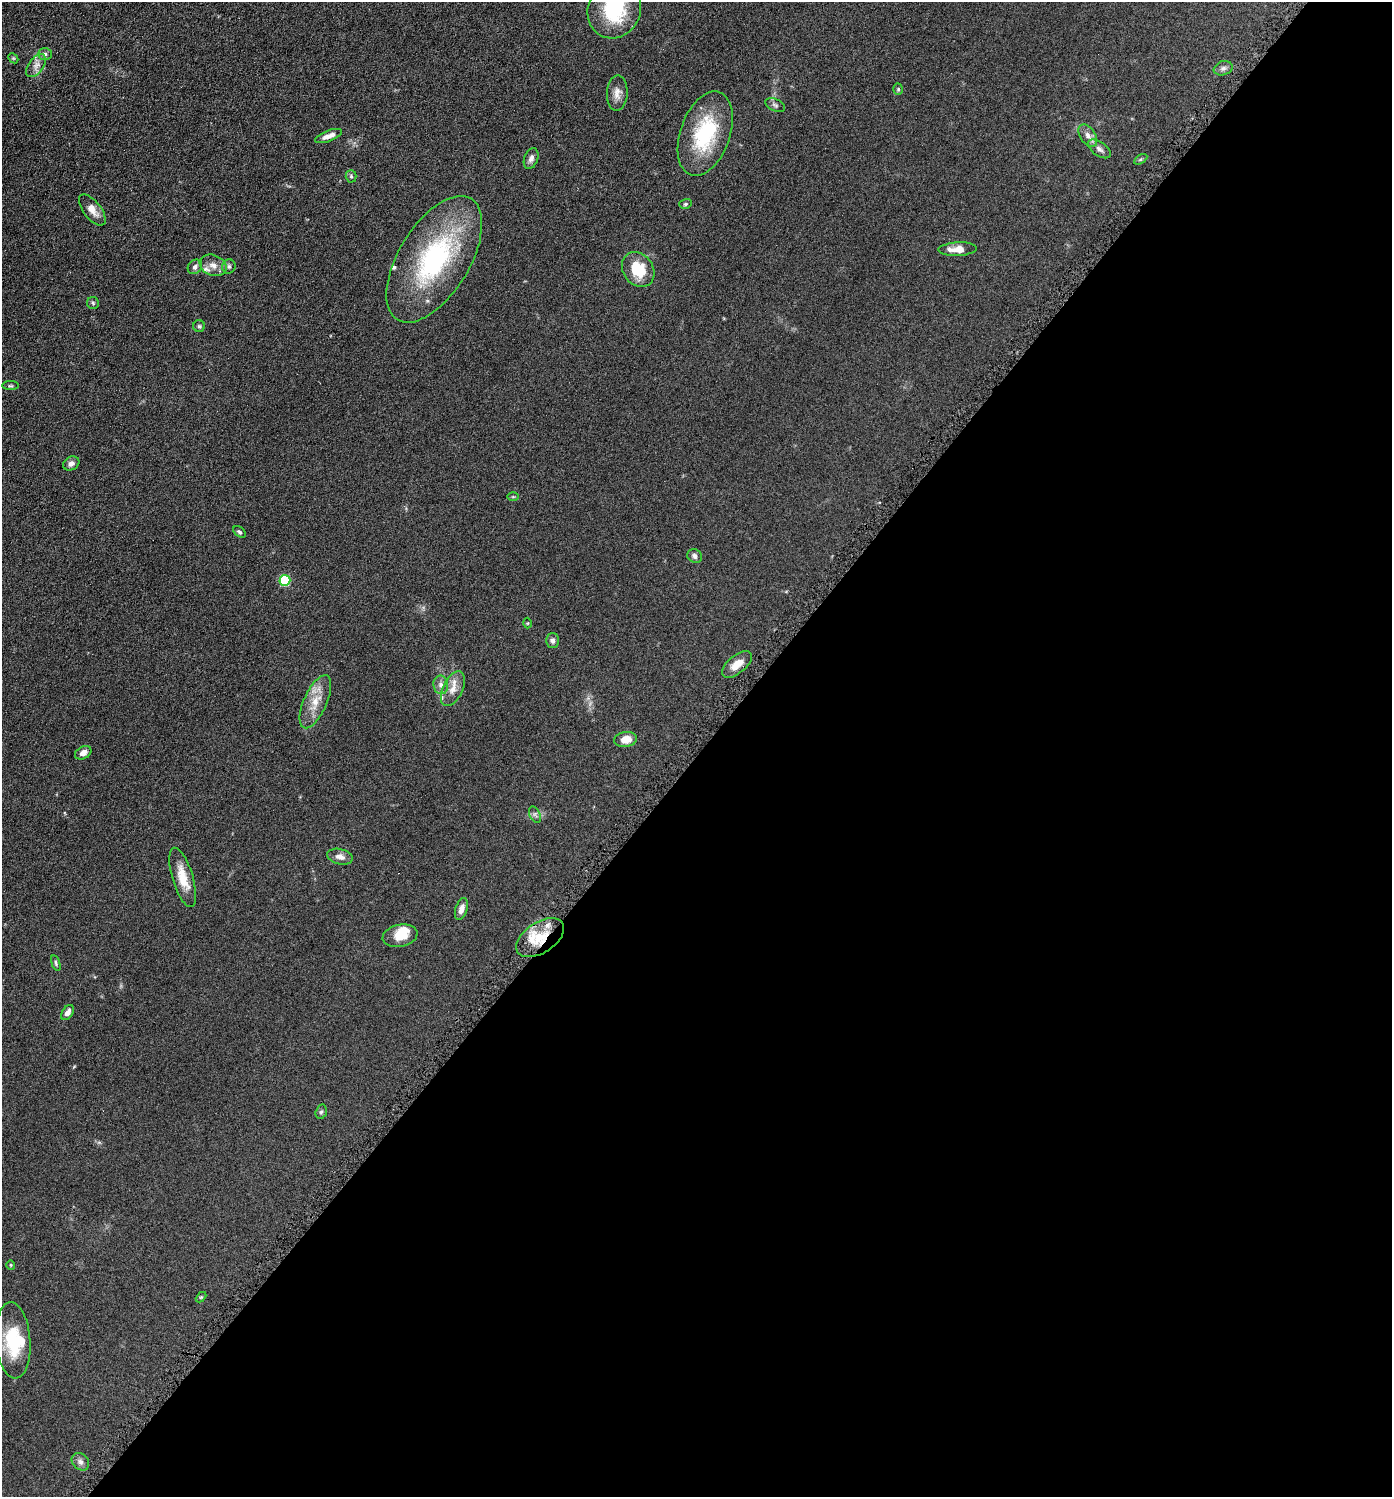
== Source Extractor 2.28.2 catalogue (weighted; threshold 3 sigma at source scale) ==
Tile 12 of 4 x 4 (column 4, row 3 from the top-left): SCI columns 4319-5708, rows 1504-2998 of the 6001 x 5999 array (HDU 1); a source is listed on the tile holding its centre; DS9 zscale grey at full resolution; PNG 1394 x 1499 px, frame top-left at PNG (2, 2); each listed source drawn as its Kron ellipse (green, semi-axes under 4 px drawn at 4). Shown black and unused: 50% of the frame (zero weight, under 4 of 8 exposures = <1% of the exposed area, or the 3 px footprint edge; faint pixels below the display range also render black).
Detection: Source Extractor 2.28.2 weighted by HDU 2 'WHT'; one run over the whole footprint, this tile lists its part. Background 0.0905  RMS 0.0079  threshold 0.0324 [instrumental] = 3 sigma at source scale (4.09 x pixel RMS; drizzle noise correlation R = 1.36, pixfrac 0.8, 0.05/0.05 arcsec/px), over >= 5 px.
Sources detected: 58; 1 inside a brighter object's white glare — neither listed nor drawn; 5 inside a brighter listed object's ellipse — not listed separately; the other 52 listed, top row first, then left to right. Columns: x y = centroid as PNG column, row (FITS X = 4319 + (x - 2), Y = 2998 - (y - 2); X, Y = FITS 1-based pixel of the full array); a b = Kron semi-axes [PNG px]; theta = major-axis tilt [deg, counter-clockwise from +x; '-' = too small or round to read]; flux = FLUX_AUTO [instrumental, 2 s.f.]
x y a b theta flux
614 9 30 26 67 50
45 54 7 6 - 1.9
13 58 6 4 -44 0.84
36 66 13 7 53 4.5
1223 68 10 7 19 2.2
898 89 5 4 - 1
617 93 18 10 88 5.4
775 105 10 6 -26 1.7
705 134 44 24 71 50
1088 135 12 7 -57 4.1
328 136 14 5 21 5.2
1099 149 13 7 -35 3.1
531 158 11 7 71 2.8
1141 159 7 4 31 1.1
351 176 6 5 - 1.2
685 204 6 5 - 1.2
92 210 18 9 -52 6.5
958 249 19 7 2 8.1
434 259 71 35 59 110
213 265 14 10 -22 5.9
229 266 7 6 - 1.7
195 267 8 6 46 2.1
638 269 19 15 -54 22
93 303 6 6 - 1.1
199 326 6 6 - 1.3
10 386 8 4 0 1.1
71 463 8 6 27 3
513 497 6 3 0 0.69
239 532 7 5 -40 1.4
695 556 7 6 - 2.4
285 580 5 5 - 45
528 623 5 3 - 0.59
552 640 7 6 - 2.6
737 664 18 8 40 8.3
441 685 9 7 -81 3
453 689 19 10 64 7.3
315 702 28 11 66 13
625 739 11 7 9 8.4
83 753 9 6 28 3.9
535 814 8 5 -65 1.7
340 857 13 7 -13 4.5
183 877 31 10 -73 13
461 909 11 6 73 4.3
400 936 17 11 11 11
540 938 27 15 33 23
56 963 8 4 -73 1.2
68 1013 8 5 55 3.4
321 1112 7 5 72 1.5
11 1265 5 4 - 0.8
201 1297 6 4 44 0.78
13 1340 38 17 -85 34
80 1462 9 7 -44 2.7
Overlapping masked pixels (flux is a lower limit): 1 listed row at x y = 540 938
Isophote crosses this tile's border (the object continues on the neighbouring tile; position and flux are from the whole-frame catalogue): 1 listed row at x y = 614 9